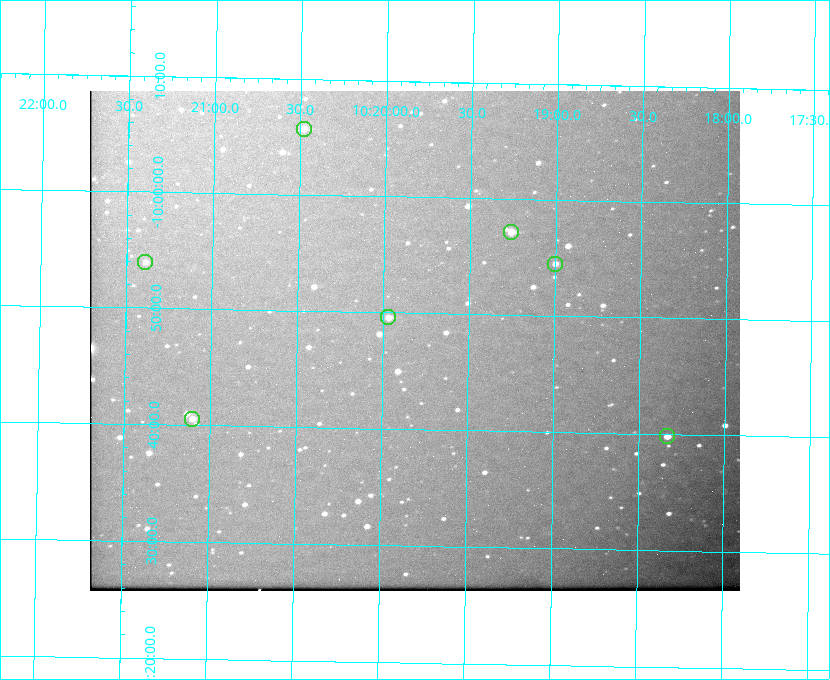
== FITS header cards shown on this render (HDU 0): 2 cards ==
NAXIS1  =                  650 / Width of table row in bytes
NAXIS2  =                  500 / Number of rows in table

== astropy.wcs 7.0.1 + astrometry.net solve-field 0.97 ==
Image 650 x 500 px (HDU 0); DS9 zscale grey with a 90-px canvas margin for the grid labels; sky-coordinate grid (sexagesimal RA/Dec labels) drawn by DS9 from the SOLVED WCS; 7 Tycho-2 reference stars matched to detected sources circled (green)
Header WCS: none
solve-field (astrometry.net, Tycho-2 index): SOLVED blind (the file carries no WCS)
Solved WCS: RA---TAN-SIP/DEC--TAN-SIP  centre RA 10:19:49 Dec -09:48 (154.95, -9.79 deg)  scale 5.17 arcsec/px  FOV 56.0' x 43.0'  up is +179 deg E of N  parity flipped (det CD > 0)
(file carries no celestial WCS; the grid is the blind solution)
Tycho-2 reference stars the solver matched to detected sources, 7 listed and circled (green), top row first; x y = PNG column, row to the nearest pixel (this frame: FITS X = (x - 90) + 1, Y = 500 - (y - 91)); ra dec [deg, ICRS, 3 dp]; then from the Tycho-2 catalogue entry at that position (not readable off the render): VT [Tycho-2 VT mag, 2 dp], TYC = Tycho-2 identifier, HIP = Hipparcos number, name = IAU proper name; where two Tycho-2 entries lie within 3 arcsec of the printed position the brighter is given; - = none
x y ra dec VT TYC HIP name
304 129 155.120 -10.095 10.96 5493-78-1 - -
511 232 154.815 -9.952 9.91 5490-258-1 50532 -
145 262 155.347 -9.899 11.51 5490-199-1 - -
555 264 154.750 -9.908 10.76 5490-212-1 - -
388 317 154.992 -9.826 10.90 5490-153-1 - -
192 419 155.275 -9.676 10.79 5490-27-1 - -
667 436 154.583 -9.663 10.90 5490-13-1 - -